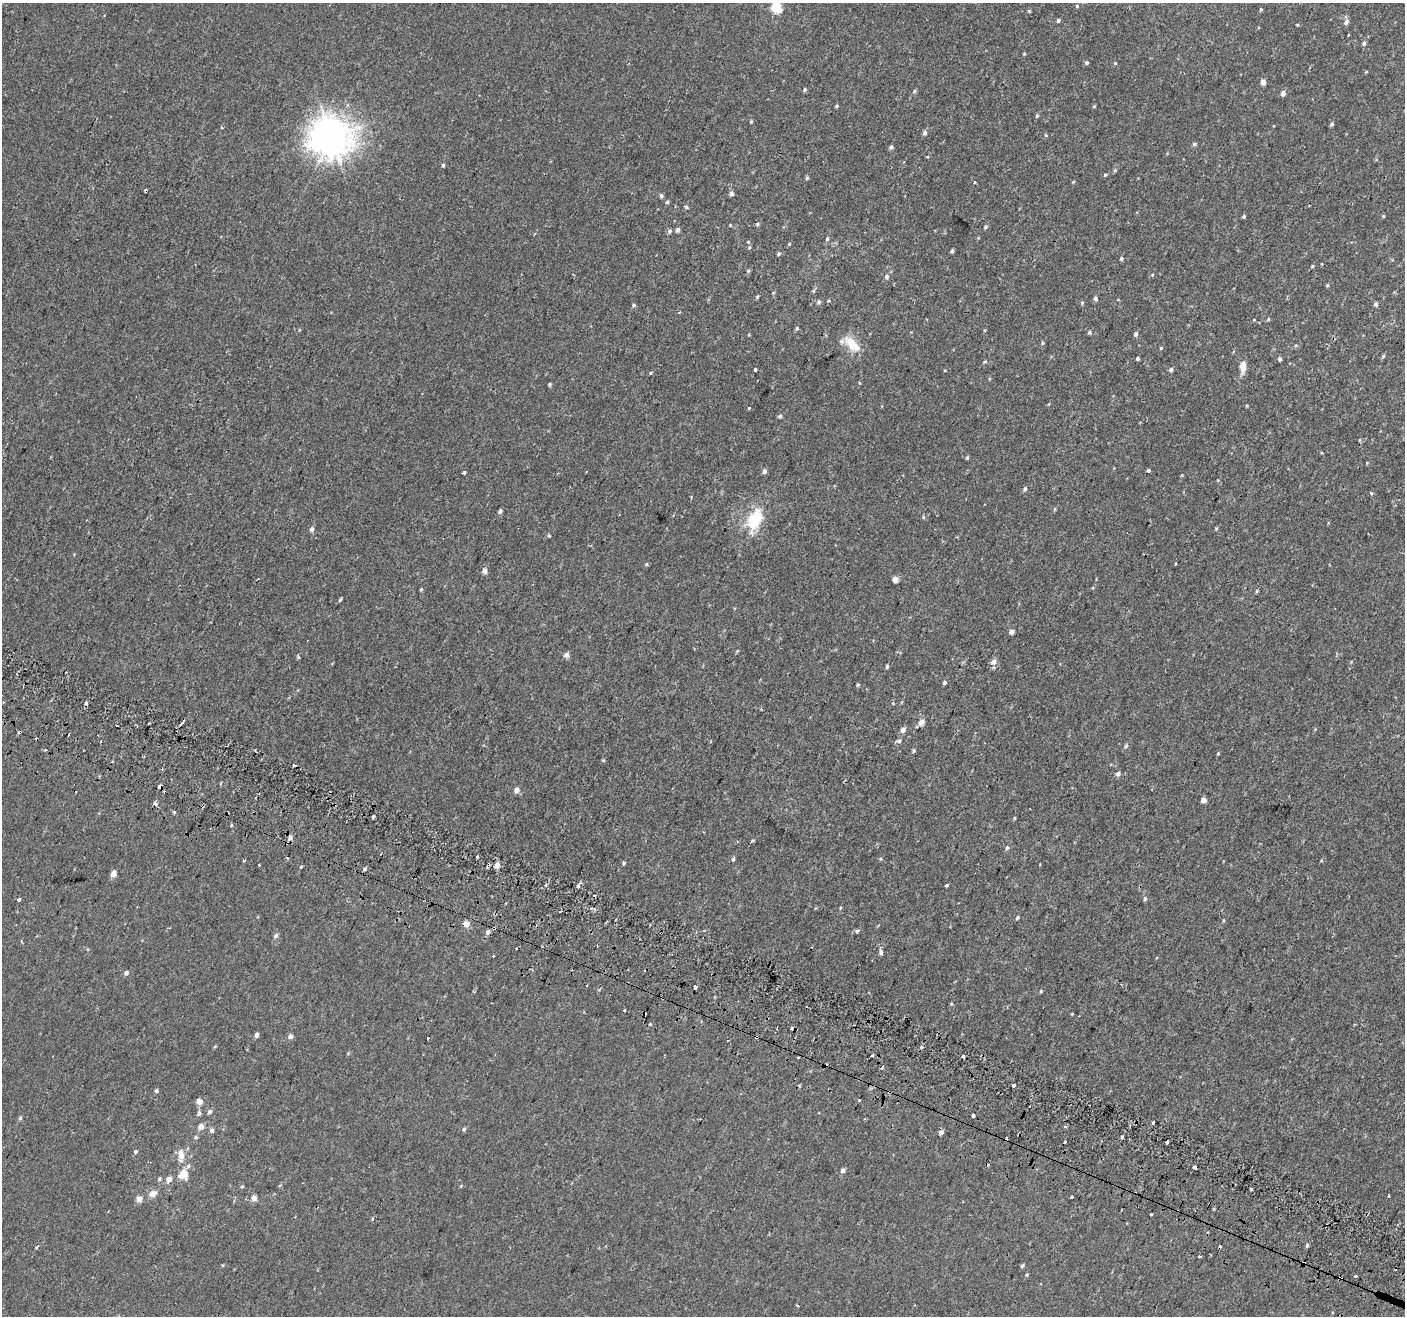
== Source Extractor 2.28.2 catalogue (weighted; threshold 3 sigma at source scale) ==
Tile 6 of 4 x 4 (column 2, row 2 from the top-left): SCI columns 1460-2862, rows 2889-4202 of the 5715 x 5844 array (HDU 1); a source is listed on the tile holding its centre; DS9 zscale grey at full resolution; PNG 1407 x 1318 px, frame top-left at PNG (2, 3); no overlay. Shown black and unused: <1% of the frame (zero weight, under 2 of 3 exposures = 3% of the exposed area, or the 3 px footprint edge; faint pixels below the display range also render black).
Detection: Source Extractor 2.28.2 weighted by HDU 2 'WHT'; one run over the whole footprint, this tile lists its part. Background 5.43e-04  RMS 0.0031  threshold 0.0141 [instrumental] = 3 sigma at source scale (4.5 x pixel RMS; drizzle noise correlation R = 1.50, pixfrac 1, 0.0396/0.0396 arcsec/px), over >= 5 px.
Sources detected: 241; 28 cosmic-ray / hot-pixel residue — not listed; the other 213 listed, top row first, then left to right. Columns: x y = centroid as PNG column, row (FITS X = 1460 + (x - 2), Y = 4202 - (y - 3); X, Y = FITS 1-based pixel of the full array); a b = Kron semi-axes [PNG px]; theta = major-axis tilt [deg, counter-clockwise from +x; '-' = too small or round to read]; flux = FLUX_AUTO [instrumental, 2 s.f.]
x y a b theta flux
1077 6 5 4 - 0.36
776 7 6 5 - 23
1261 9 5 4 - 0.35
1029 11 5 4 - 0.29
1058 20 4 4 - 0.56
1346 22 9 5 53 0.86
1364 43 5 4 - 0.64
1024 54 4 4 - 0.29
1087 62 5 4 - 0.55
1115 63 4 4 - 0.35
1366 72 5 3 - 0.26
1263 82 4 4 - 2.3
805 90 5 4 - 0.47
914 91 6 4 30 0.46
1283 93 6 5 - 1.2
836 106 5 3 - 0.37
1094 106 4 4 - 0.3
1037 116 6 4 67 0.43
751 121 4 4 - 0.33
1332 124 5 4 - 0.61
925 133 6 5 - 0.75
1046 135 5 4 - 0.34
331 136 14 13 - 510
1194 144 5 5 - 0.54
891 147 5 4 - 0.68
928 157 4 3 - 0.37
443 165 4 3 - 1
1115 170 6 4 72 0.39
1105 175 4 4 - 0.33
807 178 5 5 - 0.4
974 182 3 3 - 1.9
1073 182 4 3 - 0.27
731 194 5 5 - 0.89
661 196 5 5 - 0.53
667 202 5 5 - 0.44
686 207 5 4 - 0.45
1383 216 4 4 - 0.34
1244 217 4 4 - 0.43
757 224 5 4 - 0.42
730 225 3 3 - 0.25
985 227 5 5 - 0.49
678 230 5 4 - 0.86
669 231 6 5 - 0.62
535 234 4 3 - 0.31
827 239 5 4 - 0.52
748 242 5 4 - 0.36
789 244 6 3 46 0.34
952 251 4 3 - 0.55
779 254 5 4 - 0.47
1121 259 4 4 - 0.51
1312 266 4 3 - 0.3
748 271 6 4 74 0.52
1152 275 4 3 - 0.3
887 277 6 6 - 0.79
1327 285 5 4 - 0.37
773 293 5 4 - 0.35
757 296 5 4 - 0.39
1095 298 5 4 - 0.75
819 302 6 5 - 0.69
1082 303 5 4 - 0.36
1376 304 5 5 - 0.67
634 305 5 4 - 0.43
1268 319 5 4 - 0.33
1254 320 4 3 - 0.21
797 328 5 5 - 0.49
299 330 5 3 - 0.25
985 330 4 4 - 0.27
1089 332 5 5 - 0.5
1136 334 5 4 - 0.82
1042 343 5 4 - 0.37
852 344 26 12 -44 6
1296 345 5 4 - 0.37
1161 348 4 3 - 0.3
1383 356 6 4 71 0.39
1137 359 4 3 - 0.54
1280 359 5 4 - 0.6
985 362 6 4 0 0.35
1243 367 17 7 85 2.4
755 369 3 3 - 2
1171 369 5 4 - 0.76
650 373 5 3 - 0.38
550 384 4 3 - 0.45
749 408 3 3 - 0.83
780 416 6 5 - 0.46
967 458 5 3 - 0.4
764 471 6 5 - 0.89
1148 471 3 3 - 1.4
464 472 3 3 - 1.8
1025 489 6 4 63 0.64
1371 493 3 3 - 2.2
1055 509 6 4 89 0.3
500 511 4 4 - 0.73
923 517 5 5 - 0.38
754 520 26 14 64 14
1216 528 4 4 - 0.31
312 529 6 6 - 0.9
1176 563 3 3 - 0.97
647 564 5 3 - 0.32
485 571 5 5 - 1.7
895 579 4 4 - 3
421 589 4 4 - 0.35
1257 591 5 4 - 0.36
340 599 3 3 - 1
1011 631 4 4 - 1.6
737 651 5 3 - 0.27
566 655 6 6 - 1.2
298 657 5 4 - 0.38
994 662 8 7 - 1.5
887 666 4 3 - 0.55
944 682 5 5 - 0.58
858 685 5 4 - 0.36
86 703 3 3 - 2.4
921 722 5 5 - 2.4
182 723 7 2 49 1.4
903 730 5 4 - 1.6
101 741 2 2 - 0.36
899 741 7 5 5 0.7
1126 746 6 5 - 0.6
45 750 3 2 - 0.58
914 751 4 4 - 0.39
1218 753 4 4 - 0.28
603 760 5 3 - 0.29
1118 774 6 5 - 0.93
221 783 3 3 - 1.2
160 786 5 4 - 0.64
516 790 5 5 - 1.7
1203 800 4 4 - 2.4
174 812 3 3 - 0.62
373 816 4 3 - 0.44
1014 818 4 4 - 0.28
231 825 3 3 - 1.1
290 838 8 6 55 1.1
753 840 4 3 - 0.37
1007 847 6 5 - 0.58
477 857 3 3 - 1.5
733 859 5 4 - 0.48
243 861 3 3 - 1.1
623 863 4 3 - 0.51
259 865 3 2 - 0.43
497 865 5 4 - 2.4
488 866 4 3 - 1.6
301 867 4 3 - 0.29
364 869 5 3 - 0.54
113 874 5 4 - 2.4
946 885 3 3 - 0.77
578 886 7 4 60 0.61
1145 899 6 5 - 0.55
18 900 4 3 - 2.8
840 908 5 3 - 0.29
560 912 3 2 - 1
495 914 5 4 - 0.43
1017 917 5 4 - 0.45
1223 920 5 3 - 0.27
466 924 5 5 - 3.1
494 928 3 3 - 0.67
857 931 3 3 - 1.4
488 932 6 5 - 0.95
276 936 6 5 - 0.84
881 952 6 5 - 0.78
493 956 3 3 - 0.48
532 970 4 2 - 0.29
126 973 6 6 - 0.78
695 987 4 3 - 1
1041 991 4 4 - 0.29
951 1004 4 3 - 0.29
1072 1014 3 3 - 0.23
650 1024 3 3 - 0.83
791 1028 3 3 - 1.5
256 1035 4 4 - 1.1
290 1036 5 5 - 1.4
756 1037 4 3 - 1
872 1056 3 3 - 2.8
963 1056 4 3 - 1.7
882 1068 4 3 - 1.2
1013 1085 4 3 - 3.9
156 1091 5 5 - 0.53
859 1100 3 3 - 1
199 1101 8 6 -45 1.6
209 1112 6 5 - 0.88
199 1114 7 5 66 0.63
973 1116 3 3 - 2.1
20 1118 5 5 - 0.48
1065 1126 4 3 - 0.5
201 1127 6 5 - 1.8
464 1129 5 5 - 0.6
212 1130 6 5 - 0.86
941 1132 5 4 - 1.2
196 1137 6 4 2 0.42
1122 1137 4 3 - 0.31
1065 1142 4 3 - 0.61
135 1152 5 5 - 0.47
181 1156 13 6 -87 3.1
188 1166 6 5 - 0.77
1195 1167 3 3 - 3.7
842 1170 6 5 - 0.9
184 1175 10 9 - 4.3
159 1179 6 4 63 0.46
169 1179 6 5 - 2.2
242 1186 5 3 - 0.31
152 1194 9 6 23 2.3
1388 1195 4 3 - 1.4
1071 1197 3 3 - 1.2
254 1198 4 4 - 2.4
139 1199 5 5 - 2.5
1151 1214 3 3 - 0.68
372 1219 4 4 - 0.45
1307 1245 5 4 - 0.47
37 1247 4 3 - 0.4
1200 1256 3 3 - 0.51
1304 1263 4 3 - 0.61
1022 1266 5 5 - 0.47
1027 1275 5 3 - 0.33
1355 1276 3 3 - 2
Overlapping masked pixels (flux is a lower limit): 8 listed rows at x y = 160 786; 488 866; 495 914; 466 924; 494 928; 756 1037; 1195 1167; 1304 1263
Isophote crosses this tile's border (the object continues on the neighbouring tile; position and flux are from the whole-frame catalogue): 1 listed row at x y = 776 7